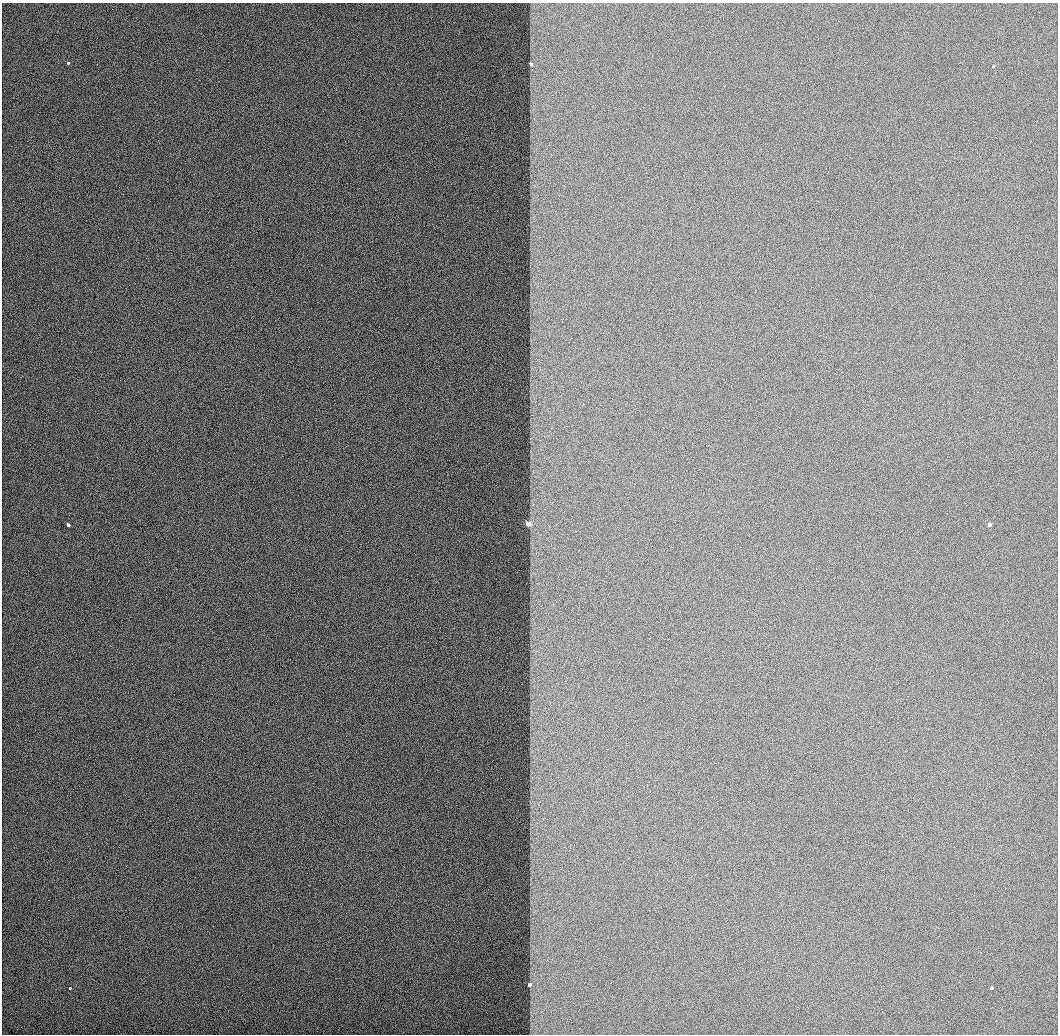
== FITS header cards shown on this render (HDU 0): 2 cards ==
NAXIS1  =                 1056 / Length of Axis 1 (Serial)
NAXIS2  =                 1032 / Length of Axis 2 (Parallel)

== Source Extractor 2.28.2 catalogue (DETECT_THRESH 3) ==
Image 1056 x 1032 px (HDU 0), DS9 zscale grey, 1 PNG px = 1 image px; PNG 1060 x 1036 px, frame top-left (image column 1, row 1032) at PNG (2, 3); no overlay
Background 512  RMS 3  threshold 9.08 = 3 sigma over >= 5 px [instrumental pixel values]
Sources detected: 9; all 9 listed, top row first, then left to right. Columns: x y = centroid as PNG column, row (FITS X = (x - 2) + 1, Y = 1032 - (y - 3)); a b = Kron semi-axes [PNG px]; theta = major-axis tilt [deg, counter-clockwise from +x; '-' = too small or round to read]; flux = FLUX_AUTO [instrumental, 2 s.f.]
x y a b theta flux
68 63 3 3 - 490
531 64 3 3 - 1500
993 66 4 4 - 480
528 524 3 3 - 15000
68 525 3 3 - 1900
990 525 4 3 - 2000
530 985 3 3 - 2500
70 988 3 3 - 490
992 988 4 3 - 420